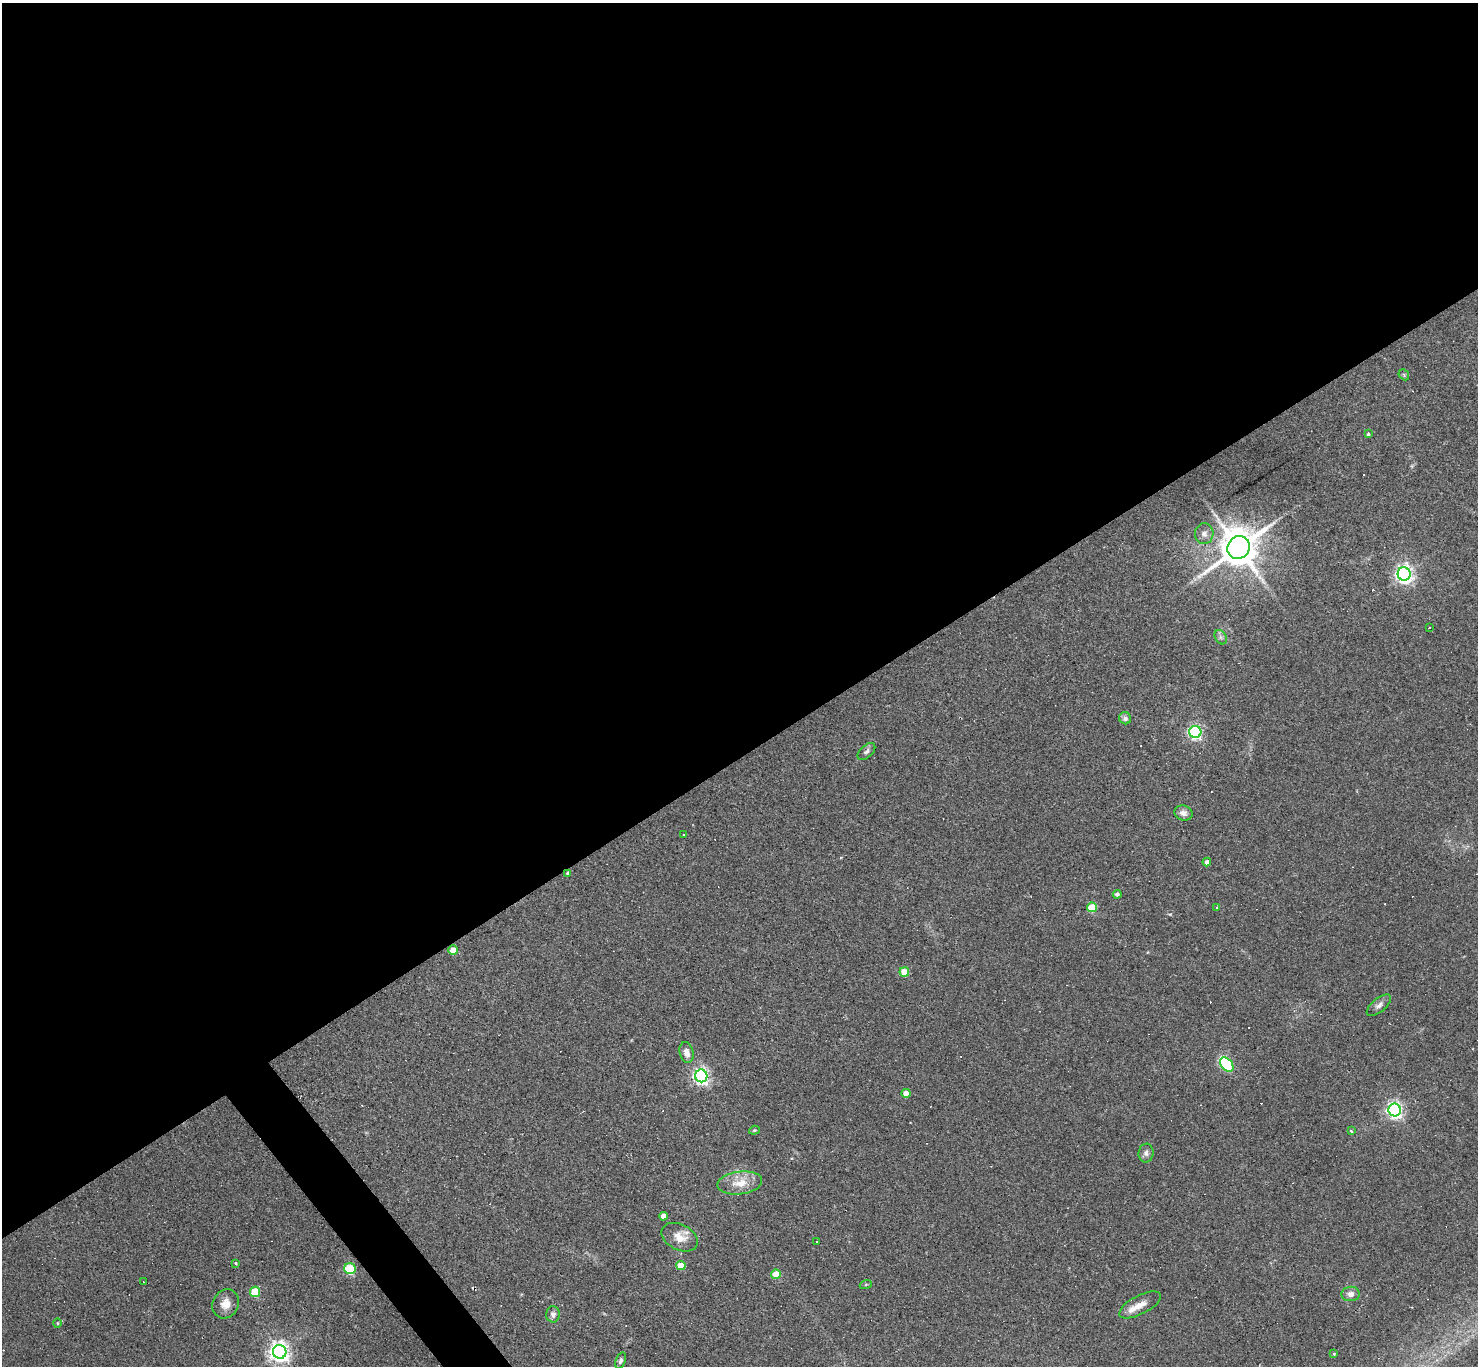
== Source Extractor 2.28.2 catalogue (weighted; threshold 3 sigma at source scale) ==
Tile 2 of 4 x 4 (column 2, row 1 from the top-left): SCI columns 1477-2952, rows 4245-5608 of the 5905 x 5900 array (HDU 1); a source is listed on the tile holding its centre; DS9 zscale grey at full resolution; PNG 1480 x 1368 px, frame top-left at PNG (2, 3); each listed source drawn as its Kron ellipse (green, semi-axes under 4 px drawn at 4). Shown black and unused: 56% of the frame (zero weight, under 2 of 3 exposures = <1% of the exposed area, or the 3 px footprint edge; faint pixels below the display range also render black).
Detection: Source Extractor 2.28.2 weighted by HDU 2 'WHT'; one run over the whole footprint, this tile lists its part. Background 0.0638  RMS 0.0062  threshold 0.0278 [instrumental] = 3 sigma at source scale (4.5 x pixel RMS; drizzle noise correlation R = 1.50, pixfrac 1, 0.05/0.05 arcsec/px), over >= 5 px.
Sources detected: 66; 18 cosmic-ray / hot-pixel residue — neither listed nor drawn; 1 inside a brighter listed object's ellipse — not listed separately; the other 47 listed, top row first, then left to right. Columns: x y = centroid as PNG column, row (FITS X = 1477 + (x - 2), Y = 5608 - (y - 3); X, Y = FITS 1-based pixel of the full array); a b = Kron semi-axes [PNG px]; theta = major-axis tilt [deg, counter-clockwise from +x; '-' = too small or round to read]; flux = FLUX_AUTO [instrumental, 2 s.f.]
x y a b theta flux
1404 375 6 4 -48 0.78
1368 434 3 3 - 0.87
1204 534 10 9 - 3.8
1239 547 12 11 - 2200
1404 574 7 6 - 280
1429 628 3 2 - 0.53
1221 637 7 5 -60 1.6
1125 718 6 6 - 1.9
1195 732 6 6 - 120
866 751 10 6 42 2
1183 813 9 7 -18 3
683 835 3 2 - 0.7
1207 862 4 4 - 3.2
568 873 4 3 - 1.4
1117 894 4 4 - 2.2
1092 907 5 5 - 24
1217 908 3 3 - 0.89
453 950 5 4 - 9.3
904 972 5 4 - 19
1379 1005 15 7 39 2.8
687 1053 10 7 -76 4.6
1227 1064 8 5 -49 62
701 1076 6 6 - 200
906 1093 4 4 - 5.8
1395 1110 6 6 - 200
754 1130 5 4 - 0.82
1351 1131 4 3 - 0.63
1146 1153 9 7 83 2.3
740 1183 22 11 7 11
663 1216 4 4 - 5.4
680 1237 19 13 -27 8.2
817 1242 3 3 - 1.5
236 1263 4 3 - 0.67
681 1265 4 4 - 14
350 1269 6 5 - 39
776 1274 4 4 - 14
144 1282 3 3 - 0.5
866 1284 6 4 19 0.7
255 1292 5 5 - 29
1351 1294 9 7 4 3.3
226 1304 15 13 63 6.6
1140 1305 23 9 28 6.3
553 1314 8 6 -88 2.5
58 1323 5 3 - 0.56
280 1352 7 6 - 380
1334 1354 4 4 - 0.65
621 1361 8 5 71 1.7
Overlapping masked pixels (flux is a lower limit): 1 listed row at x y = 568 873